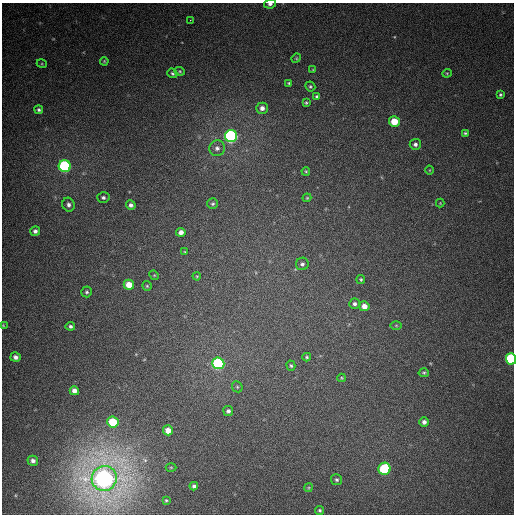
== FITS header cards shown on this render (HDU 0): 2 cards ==
NAXIS1  =                  512
NAXIS2  =                  512

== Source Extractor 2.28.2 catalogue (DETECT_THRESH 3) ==
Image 512 x 512 px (HDU 0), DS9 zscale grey, 1 PNG px = 1 image px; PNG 516 x 516 px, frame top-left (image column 1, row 512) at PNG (2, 3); each listed source drawn as its Kron ellipse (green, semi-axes under 4 px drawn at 4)
Background 400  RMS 10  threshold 31.3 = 3 sigma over >= 5 px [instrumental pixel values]
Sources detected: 67; all 67 listed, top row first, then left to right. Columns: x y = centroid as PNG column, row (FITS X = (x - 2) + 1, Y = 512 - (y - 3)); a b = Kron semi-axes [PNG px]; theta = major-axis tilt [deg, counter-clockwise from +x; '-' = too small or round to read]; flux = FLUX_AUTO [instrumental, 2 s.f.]
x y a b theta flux
270 4 6 4 11 2400
190 20 2 2 - 2700
296 58 5 4 - 820
104 61 4 3 - 700
42 64 5 3 - 700
313 70 4 3 - 610
180 71 5 4 - 910
172 73 5 4 - 1200
447 73 4 4 - 780
289 83 4 3 - 1100
310 86 5 4 - 990
500 94 3 3 - 970
317 97 4 3 - 1500
306 103 3 3 - 820
262 108 5 5 - 3200
39 110 4 4 - 1300
394 121 5 5 - 14000
465 133 4 4 - 1000
231 136 6 6 - 170000
415 144 5 5 - 2100
217 148 8 7 - 3300
65 166 6 6 - 120000
429 170 4 3 - 550
306 171 4 3 - 830
103 197 6 5 - 1700
307 198 4 3 - 770
440 203 4 4 - 580
213 204 5 5 - 1400
68 205 7 6 - 2700
131 205 5 4 - 2200
35 231 5 4 - 2300
181 232 4 4 - 3400
185 252 3 3 - 720
302 264 6 6 - 1900
154 275 5 4 - 630
197 276 4 3 - 680
361 279 4 4 - 1000
129 285 5 5 - 11000
147 286 5 5 - 930
87 292 5 5 - 1300
355 304 5 5 - 1900
364 306 5 5 - 5100
3 325 3 3 - 530
396 325 5 3 - 720
70 326 4 4 - 1600
15 357 5 4 - 2800
307 357 4 3 - 920
511 359 6 5 - 73000
218 363 6 6 - 110000
291 366 5 4 - 1000
424 373 5 4 - 960
342 378 4 3 - 660
237 387 6 5 - 1000
74 391 4 4 - 3900
228 411 5 5 - 2000
113 422 6 5 - 29000
424 422 5 4 - 2300
168 430 5 5 - 6800
33 461 5 5 - 2900
171 467 5 3 - 640
384 469 6 6 - 55000
104 478 13 12 - 720000
337 480 5 5 - 1400
194 486 4 4 - 2100
308 488 4 3 - 660
166 500 4 4 - 840
320 510 5 4 - 1200
At the frame edge (FLAGS 8, measured only in part): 3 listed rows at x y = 270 4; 3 325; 511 359